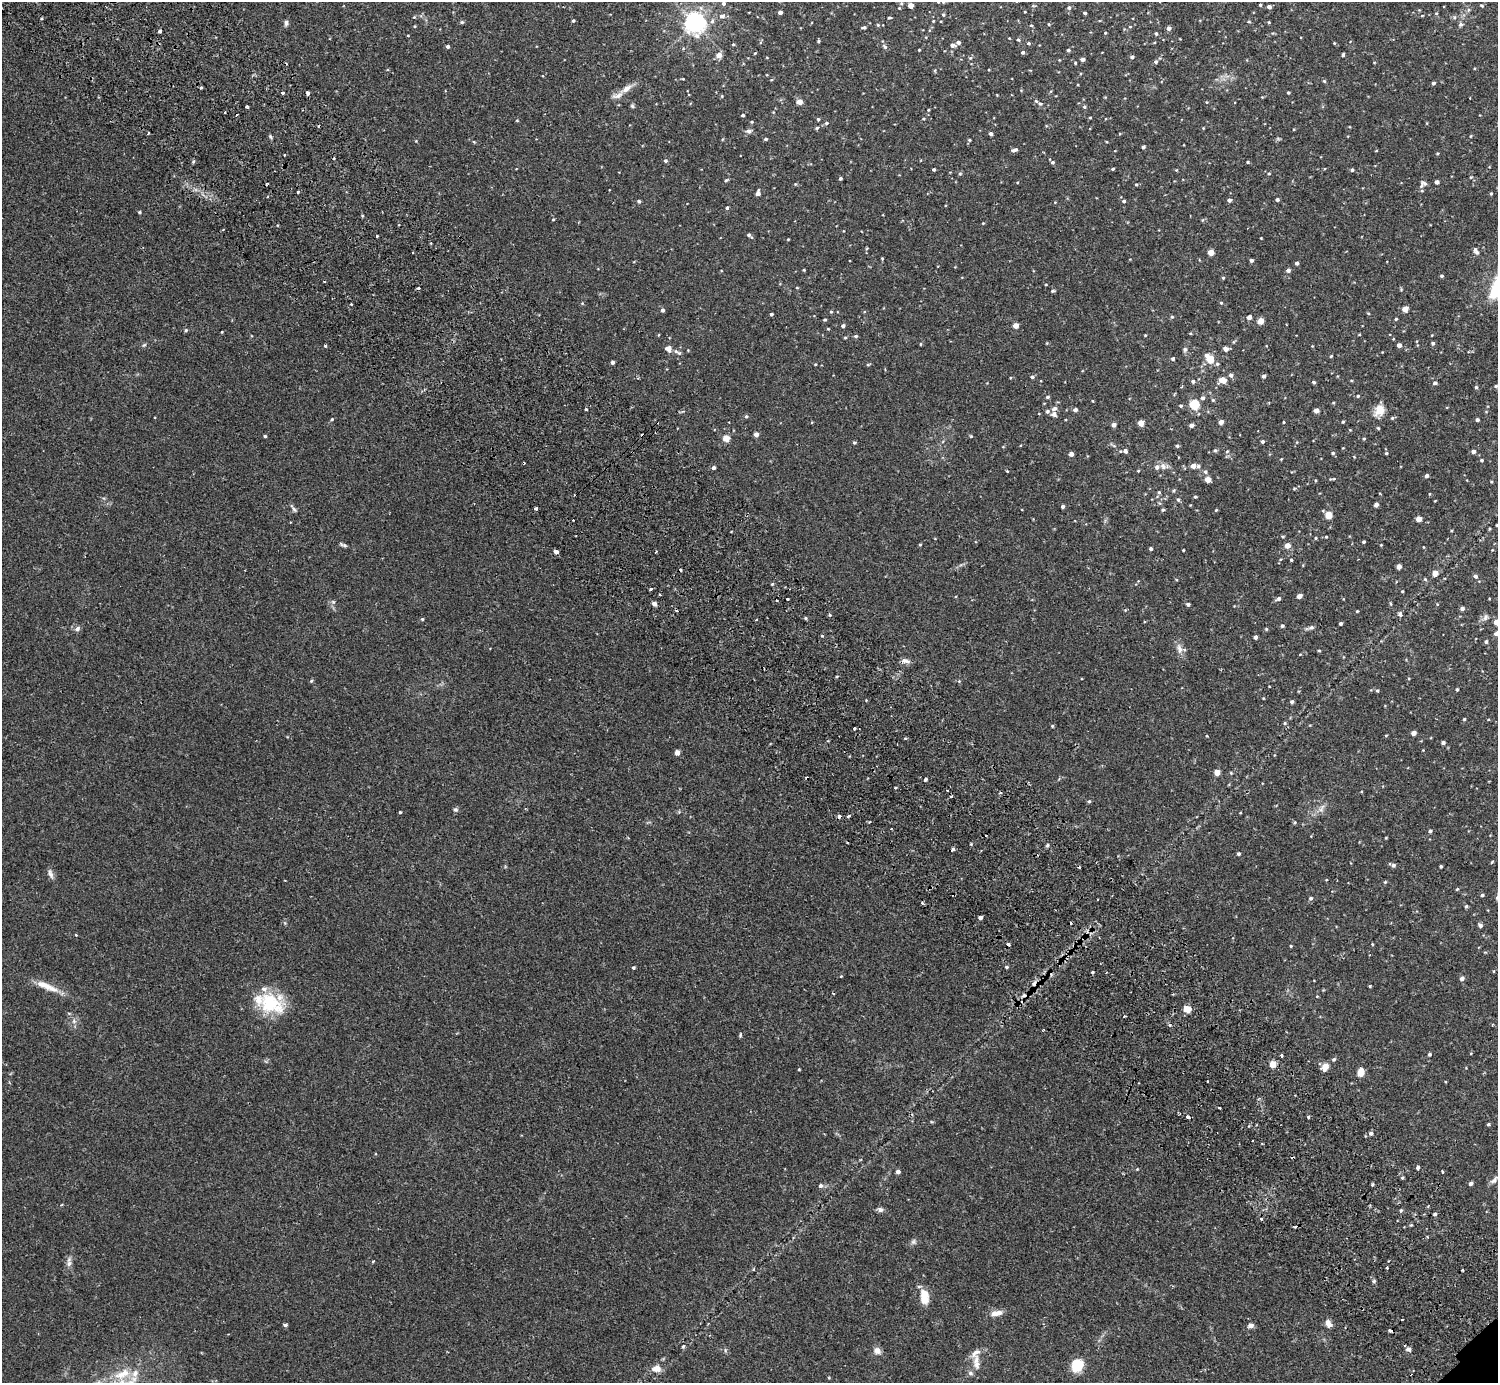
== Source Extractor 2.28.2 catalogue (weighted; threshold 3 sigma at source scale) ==
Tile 11 of 4 x 4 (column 3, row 3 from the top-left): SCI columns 3037-4532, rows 1583-2963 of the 6071 x 6068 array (HDU 1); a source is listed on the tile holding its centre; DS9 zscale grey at full resolution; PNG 1500 x 1385 px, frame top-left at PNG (2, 2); no overlay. Shown black and unused: <1% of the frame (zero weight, under 2 of 3 exposures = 3% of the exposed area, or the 3 px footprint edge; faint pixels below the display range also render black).
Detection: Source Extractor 2.28.2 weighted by HDU 2 'WHT'; one run over the whole footprint, this tile lists its part. Background 0.0574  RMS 0.0053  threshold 0.0239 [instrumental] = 3 sigma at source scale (4.5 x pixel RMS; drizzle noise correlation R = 1.50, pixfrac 1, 0.05/0.05 arcsec/px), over >= 5 px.
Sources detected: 433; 22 cosmic-ray / hot-pixel residue — not listed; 7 inside a brighter listed object's ellipse — not listed separately; the other 404 listed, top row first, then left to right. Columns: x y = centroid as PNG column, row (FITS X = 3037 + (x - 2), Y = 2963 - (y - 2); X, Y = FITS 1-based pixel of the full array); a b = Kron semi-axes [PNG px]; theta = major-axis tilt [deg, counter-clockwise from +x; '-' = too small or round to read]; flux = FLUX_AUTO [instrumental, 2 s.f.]
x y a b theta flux
938 2 3 3 - 0.33
943 2 4 4 - 0.55
723 3 5 5 - 1.4
901 3 5 4 - 0.8
911 5 4 4 - 4.3
1260 5 4 3 - 0.69
1481 5 5 3 - 0.5
1269 7 4 4 - 1.7
1069 8 5 5 - 1.1
1468 10 6 4 72 0.81
780 12 4 3 - 2.2
1025 12 3 2 - 0.38
1085 13 3 3 - 0.84
943 15 4 3 - 0.64
722 16 7 6 - 1.9
1422 16 5 3 - 0.37
414 17 4 4 - 0.47
889 18 4 3 - 0.59
573 21 4 3 - 0.71
712 21 7 5 72 1.4
933 21 3 3 - 0.35
1249 21 4 4 - 0.54
462 22 5 4 - 0.85
1269 22 4 3 - 0.46
286 23 7 5 83 1.2
694 23 7 7 - 320
1049 24 4 3 - 0.46
1461 24 5 5 - 1.1
878 25 5 3 - 0.47
1031 25 4 4 - 0.49
415 26 4 3 - 0.44
864 27 4 3 - 0.81
1130 27 5 3 - 0.39
1169 28 4 4 - 2
160 31 4 3 - 1.2
1105 33 3 3 - 0.49
1156 34 4 4 - 0.98
1018 40 5 4 - 0.61
818 41 4 3 - 0.59
958 42 4 4 - 1.5
1028 43 4 4 - 0.7
1334 43 3 3 - 0.43
733 44 4 3 - 0.54
952 45 5 4 - 1.7
448 46 4 3 - 1.1
885 47 7 5 -45 1
919 50 3 3 - 0.47
1068 50 4 4 - 0.82
1023 52 4 4 - 0.89
755 53 4 3 - 0.41
719 55 5 5 - 4.6
1343 55 4 3 - 0.79
1132 57 4 4 - 1.1
970 58 5 5 - 0.69
1083 59 4 4 - 1.8
1156 62 5 5 - 0.99
1075 63 4 3 - 0.5
683 79 5 3 - 0.42
1324 81 4 4 - 0.63
1433 83 4 4 - 1
1078 85 3 2 - 0.37
201 88 4 3 - 0.57
626 89 17 7 36 3.8
283 93 3 3 - 2.2
307 93 4 3 - 6.8
1288 93 3 3 - 0.64
722 96 5 3 - 0.44
1036 101 5 4 - 0.71
799 102 4 4 - 5.1
1207 102 4 3 - 0.4
1040 104 5 4 - 0.75
246 106 3 3 - 0.86
632 106 6 5 - 0.75
1084 107 5 4 - 0.82
928 110 4 3 - 0.46
743 115 3 3 - 0.88
1090 118 4 3 - 0.42
818 119 4 4 - 0.65
923 119 4 3 - 0.51
752 122 4 3 - 0.54
826 123 5 4 - 1
817 128 5 4 - 0.73
749 131 6 5 - 2
148 133 3 2 - 0.81
991 134 4 4 - 1.4
1470 136 4 3 - 0.4
271 137 6 4 -70 0.7
723 139 5 3 - 0.41
766 139 4 3 - 0.83
969 140 4 3 - 0.54
416 141 4 3 - 0.33
1143 147 4 3 - 0.93
1014 150 7 3 14 1.5
1376 151 4 2 - 0.33
1437 153 4 3 - 0.47
284 155 3 2 - 0.72
665 161 5 5 - 0.87
1052 162 5 4 - 0.99
1248 162 4 3 - 0.56
934 169 3 3 - 0.89
1113 169 4 3 - 0.65
1176 170 4 4 - 0.41
1352 170 4 4 - 0.91
960 174 5 3 - 0.55
1269 174 4 3 - 0.48
840 178 3 3 - 0.84
726 180 6 4 44 0.63
1437 182 4 4 - 1.8
1424 183 10 6 -25 1.4
795 184 5 3 - 0.44
1136 184 5 3 - 0.53
298 192 3 3 - 0.47
758 193 5 4 - 2.4
1491 193 4 4 - 0.56
1229 200 4 3 - 1.6
1277 200 4 3 - 1
639 201 4 4 - 0.87
1124 201 4 4 - 0.94
727 208 4 3 - 0.86
139 212 4 3 - 0.64
362 216 4 3 - 0.53
553 219 4 4 - 0.48
1202 220 5 3 - 0.48
983 223 4 3 - 0.42
749 235 7 3 -39 1.2
377 236 2 2 - 0.45
1261 238 2 2 - 0.32
788 239 3 2 - 0.39
1476 251 9 5 -62 1.8
1211 252 4 4 - 6.8
882 258 3 2 - 0.57
1251 260 4 3 - 1.2
1297 263 3 3 - 1.4
804 270 3 3 - 0.45
1288 270 5 4 - 1.5
1442 276 4 3 - 0.74
1223 278 4 3 - 0.54
1053 291 5 4 - 0.77
582 303 5 3 - 0.43
1221 303 4 4 - 0.49
351 304 3 3 - 0.39
1405 309 5 4 - 5.5
663 310 5 4 - 1.2
831 312 4 4 - 0.53
1368 313 4 3 - 0.41
771 314 3 3 - 0.78
1172 317 5 4 - 0.67
1249 317 4 4 - 2.6
1396 319 4 3 - 0.62
825 320 4 3 - 0.65
1260 321 5 4 - 6.5
843 326 4 3 - 1.2
1016 326 4 4 - 4.8
828 329 5 3 - 0.42
186 330 5 4 - 0.61
222 332 3 2 - 0.38
1145 335 3 2 - 0.45
856 336 5 4 - 0.91
845 338 5 3 - 0.53
1433 343 4 4 - 0.88
920 344 4 3 - 0.4
144 345 6 4 43 0.7
1399 345 4 4 - 2.2
325 346 4 4 - 0.61
668 348 7 6 - 2.9
1185 349 6 5 - 1.2
1226 349 5 4 - 2.3
676 351 6 5 - 0.95
1207 355 5 5 - 1.8
1331 356 4 3 - 0.48
1173 359 4 4 - 0.93
1210 359 5 5 - 11
612 362 4 3 - 1.5
815 364 3 3 - 0.47
868 364 6 3 19 0.5
1217 364 5 5 - 0.84
1231 375 5 5 - 1.4
1264 376 4 3 - 1.4
1032 377 4 4 - 0.86
1010 378 4 3 - 0.39
1223 380 10 8 4 3.5
1193 381 5 4 - 1.2
1314 382 4 3 - 0.75
1435 383 4 4 - 1.3
1496 386 5 4 - 0.62
1476 387 4 4 - 0.71
1358 396 4 4 - 0.66
1047 397 4 3 - 0.87
1203 398 5 5 - 1.1
1213 400 4 4 - 0.64
1092 401 4 3 - 0.34
1194 404 5 5 - 35
1181 406 4 4 - 0.77
586 409 3 3 - 0.59
1075 410 4 4 - 1.7
1379 410 14 11 67 5.5
1047 411 6 5 - 1.2
1316 411 4 4 - 3.2
1054 414 7 6 - 1.8
746 416 5 4 - 0.74
1392 418 5 4 - 0.63
332 419 4 3 - 0.54
1477 420 4 4 - 1
1221 422 4 4 - 2.8
1284 422 3 3 - 0.42
1343 422 3 3 - 0.6
1141 423 4 4 - 6.5
1114 425 4 4 - 2.6
1191 425 4 4 - 1.8
1378 428 5 3 - 0.53
1350 430 4 3 - 0.33
756 434 4 4 - 3.4
265 436 3 3 - 0.75
726 438 4 4 - 8.7
1364 439 4 3 - 0.51
1262 441 4 3 - 0.85
854 442 4 3 - 0.63
1177 446 4 4 - 0.79
1215 450 5 4 - 0.72
1125 451 6 5 - 1.6
1227 451 5 5 - 0.61
1473 451 4 4 - 1.8
1333 453 5 4 - 0.72
1386 453 4 3 - 0.57
1071 454 4 4 - 2.5
1281 459 3 3 - 0.34
1482 460 4 4 - 0.66
1163 466 10 7 -61 2.1
1193 466 4 4 - 2.8
1198 466 6 5 - 0.94
713 468 4 4 - 1.3
1007 471 3 2 - 0.59
1138 471 3 3 - 0.47
1205 472 5 5 - 1
1426 476 5 4 - 1.1
1333 479 9 2 9 0.63
1208 480 4 4 - 6.2
1315 480 4 3 - 0.44
1491 481 4 3 - 0.43
1174 490 5 3 - 0.6
1159 492 4 4 - 0.66
1430 494 4 3 - 0.39
1195 497 4 3 - 0.65
1178 500 5 4 - 0.85
1376 505 4 4 - 2.2
1062 506 3 3 - 1.2
293 509 13 4 -52 1.1
536 509 3 3 - 1.6
1163 510 4 3 - 0.74
1216 510 4 3 - 0.47
1328 515 5 5 - 8.7
1419 519 4 4 - 5.6
573 520 3 3 - 0.55
1326 537 4 4 - 0.43
1316 538 4 3 - 0.5
1364 542 3 3 - 0.71
920 544 4 3 - 0.53
343 545 13 4 -21 1.1
1287 545 5 4 - 4.8
1381 545 3 3 - 0.35
1151 548 3 3 - 1
1183 550 3 2 - 0.45
556 552 4 3 - 6.4
1291 560 3 3 - 0.8
1399 567 4 4 - 3
1435 573 5 5 - 4.1
1475 576 5 4 - 1.3
1425 579 5 4 - 0.6
772 584 4 4 - 0.5
651 589 3 3 - 2.6
1402 591 3 3 - 0.42
660 594 3 2 - 0.53
1299 596 4 4 - 3.3
787 599 3 3 - 1.8
1278 599 6 5 - 1.2
333 602 6 4 43 0.72
654 604 5 4 - 1.7
1188 604 4 3 - 1.1
1391 604 5 3 - 0.54
1462 608 4 4 - 1.5
1125 610 5 3 - 0.44
1357 611 3 3 - 0.49
1400 614 6 5 - 1.2
830 615 4 4 - 0.65
1485 617 10 6 67 1.7
805 618 4 3 - 0.67
422 619 4 4 - 0.57
756 619 3 2 - 0.94
1496 622 7 5 -42 2.9
1341 623 3 3 - 0.88
1282 626 4 4 - 0.83
1311 627 8 5 15 1.2
77 629 8 6 48 1.4
1266 629 4 3 - 0.55
822 636 4 3 - 0.44
1255 637 4 3 - 1.4
1486 642 4 4 - 0.92
1179 649 15 7 -76 3
1319 650 4 3 - 0.51
905 661 13 6 -11 2
311 681 5 4 - 0.6
1457 689 3 3 - 0.74
1377 691 4 3 - 0.59
1292 702 4 4 - 0.94
1464 719 4 3 - 0.55
1285 723 5 4 - 0.58
1052 726 4 3 - 0.57
854 729 3 3 - 0.89
1414 733 4 4 - 2.8
1386 735 4 3 - 0.44
1207 736 4 3 - 0.34
905 738 5 3 - 0.44
1443 743 4 4 - 1.2
677 752 4 4 - 3.8
1217 772 4 4 - 5.9
1231 773 4 3 - 0.44
926 779 4 3 - 1.8
947 790 2 2 - 0.61
1089 801 4 4 - 0.67
1322 808 14 5 61 2.3
455 810 6 5 - 1.1
400 812 3 3 - 0.61
849 816 3 3 - 1.4
840 817 3 3 - 14
1430 831 4 4 - 0.86
1386 838 3 2 - 0.39
1047 845 5 4 - 0.74
953 849 4 3 - 1.8
1238 854 4 4 - 1
1492 862 5 3 - 0.42
1393 865 6 4 -22 1.6
1441 866 3 3 - 0.78
50 874 13 6 -71 1.9
1326 880 4 2 - 0.38
1385 882 4 4 - 0.62
1457 889 5 3 - 0.48
1482 895 4 3 - 0.82
1311 898 4 4 - 1.1
1466 906 4 4 - 0.65
980 917 4 3 - 1.8
1480 925 5 4 - 1.3
76 935 4 3 - 0.36
1372 944 4 3 - 0.4
1291 946 3 3 - 0.5
1006 967 4 3 - 0.68
633 968 3 3 - 0.7
1092 972 4 3 - 0.6
841 976 4 3 - 0.39
1462 978 5 4 - 1.7
44 985 25 8 -21 7.3
1370 986 3 3 - 0.48
271 1003 35 23 -32 25
1187 1009 8 7 - 4.9
1124 1016 3 2 - 0.64
74 1021 6 5 - 1.2
1170 1025 5 3 - 0.58
740 1035 6 3 73 0.6
1429 1054 4 4 - 0.9
1282 1055 3 3 - 0.72
1334 1059 5 4 - 0.84
1273 1064 4 4 - 11
1325 1067 5 4 - 8.1
799 1069 3 2 - 0.43
1360 1073 5 4 - 11
1219 1108 3 2 - 0.69
1188 1117 3 3 - 1.3
1308 1117 4 3 - 0.66
1488 1124 4 4 - 0.61
1371 1133 5 5 - 1.3
1252 1141 2 2 - 0.51
1418 1168 4 3 - 3.1
1137 1169 4 4 - 0.38
898 1172 4 4 - 1.9
1442 1172 4 2 - 0.54
1402 1178 5 3 - 0.54
1494 1180 14 5 46 1.9
1470 1184 4 4 - 1.3
1372 1185 4 4 - 0.67
821 1186 5 5 - 1.2
880 1210 8 6 -25 1.4
1401 1210 4 4 - 0.71
1435 1214 4 4 - 1.2
1261 1219 4 3 - 1
1295 1227 3 3 - 0.72
913 1242 7 6 - 1.2
69 1264 10 6 81 2.1
1387 1267 3 3 - 1.1
1462 1270 3 3 - 0.88
1374 1281 5 4 - 0.82
924 1296 18 9 -84 7.5
996 1313 15 7 11 3.5
1328 1324 10 7 -62 2.7
285 1325 5 3 - 1.1
1251 1326 6 5 - 2.1
1390 1331 4 3 - 6
683 1346 4 4 - 0.59
1409 1349 6 6 - 1.6
725 1350 6 4 -73 0.68
877 1351 9 8 - 2.7
976 1353 17 10 50 4.3
1077 1366 14 12 65 10
656 1369 11 8 -1 3.7
970 1373 7 6 - 1.2
122 1374 27 12 26 11
Overlapping masked pixels (flux is a lower limit): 1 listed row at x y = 1390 1331
Isophote crosses this tile's border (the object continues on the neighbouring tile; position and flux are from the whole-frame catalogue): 3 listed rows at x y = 938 2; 943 2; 1496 622